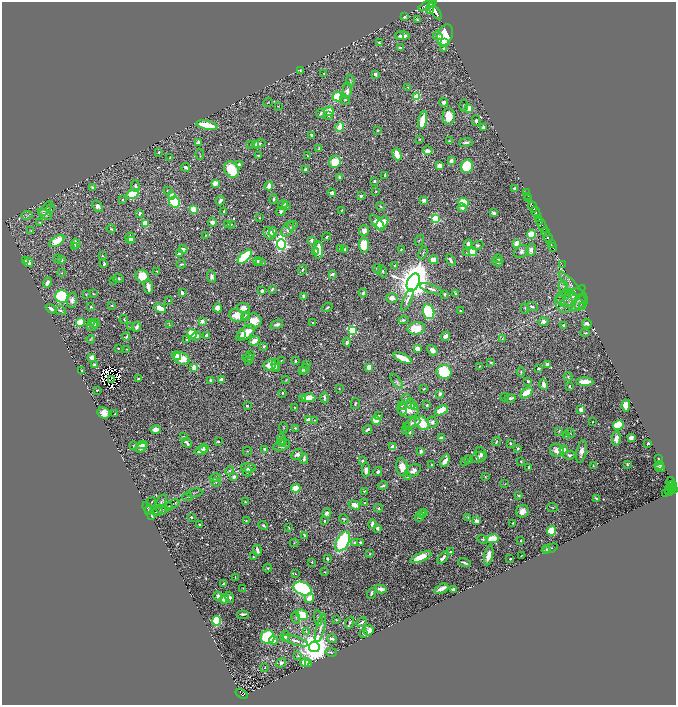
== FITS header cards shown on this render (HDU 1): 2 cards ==
NAXIS1  =                 1348
NAXIS2  =                 1405

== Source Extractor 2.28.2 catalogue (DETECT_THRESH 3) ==
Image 1348 x 1405 px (HDU 1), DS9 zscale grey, zoomed out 1/2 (1 PNG px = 2 x 2 image px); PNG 678 x 707 px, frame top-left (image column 1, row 1405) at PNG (2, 2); each listed source drawn as its Kron ellipse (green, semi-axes under 4 px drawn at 4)
Background 0.468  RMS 0.01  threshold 0.0308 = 3 sigma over >= 5 px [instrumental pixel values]
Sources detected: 752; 44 cannot appear on this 1/2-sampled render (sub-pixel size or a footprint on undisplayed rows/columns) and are neither listed nor drawn; of the other 708, the 500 brightest by FLUX_AUTO listed and drawn (208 fainter detections omitted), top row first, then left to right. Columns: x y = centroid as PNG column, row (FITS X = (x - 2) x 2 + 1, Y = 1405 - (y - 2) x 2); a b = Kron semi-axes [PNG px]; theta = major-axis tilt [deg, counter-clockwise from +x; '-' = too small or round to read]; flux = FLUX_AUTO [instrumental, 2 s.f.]
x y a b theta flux
433 4 2 1 - 200
428 5 10 4 27 2500
430 9 4 2 - 510
435 11 10 4 -52 2800
404 17 3 2 - 2.4
418 20 3 2 - 1.6
445 35 11 7 71 75
399 36 3 3 - 3.4
402 36 7 3 0 11
438 36 5 4 - 4.1
444 42 4 3 - 3.8
379 43 3 2 - 2.4
400 47 3 2 - 2.3
443 49 4 3 - 2.1
300 71 4 2 - 2
324 73 2 2 - 1.8
375 74 3 3 - 6.2
350 81 6 2 -80 2
408 87 3 3 - 2.5
347 91 8 4 84 11
338 96 5 5 - 64
417 97 3 3 - 85
345 100 5 4 - 3.6
444 102 4 4 - 6
268 103 5 2 - 1.4
278 106 3 3 - 1.3
464 106 6 3 85 2.5
469 109 4 3 - 27
329 111 5 4 - 27
321 113 4 3 - 3.6
329 116 3 3 - 1.8
449 117 8 6 -89 31
423 120 9 3 76 44
476 121 5 3 - 3.9
207 125 11 3 -12 74
340 127 5 3 - 36
483 128 3 3 - 11
377 130 3 2 - 3.1
311 135 2 2 - 2.9
420 139 3 2 - 1.6
449 141 2 2 - 1.4
198 142 3 3 - 6.4
466 142 6 3 7 4.6
251 144 3 2 - 1.6
259 144 7 3 20 5.3
256 145 4 3 - 2.5
319 148 3 2 - 1.7
428 151 5 3 - 11
159 152 3 3 - 1.8
200 154 5 2 - 1.3
397 154 6 3 -73 36
258 156 2 2 - 1.3
308 156 4 2 - 2.1
170 158 3 2 - 1.6
451 161 3 3 - 12
335 162 6 5 - 57
239 164 3 3 - 5.7
440 166 4 3 - 17
467 166 7 6 - 99
186 167 4 2 - 6.6
306 169 3 3 - 5.1
232 170 9 6 -60 61
385 176 3 2 - 2.2
340 178 4 2 - 4.1
374 181 3 2 - 4.3
215 183 3 3 - 20
135 186 5 4 - 3.9
269 186 4 4 - 14
93 188 4 3 - 5.7
514 188 3 2 - 4.4
167 191 3 3 - 1.4
376 192 3 3 - 1.9
332 193 4 4 - 6.2
526 193 3 1 - 22
133 194 7 4 30 75
172 195 3 3 - 17
361 196 2 2 - 13
528 196 2 1 - 26
529 198 2 1 - 31
123 199 2 2 - 2.3
274 199 4 3 - 2.9
424 200 3 3 - 12
220 201 5 2 - 4.9
174 202 5 5 - 110
464 203 5 4 - 63
283 205 5 3 - 6.3
97 206 6 4 -54 9.8
286 206 3 3 - 3.4
381 206 4 3 - 2.1
533 207 6 2 -62 1100
462 208 5 4 - 5.5
46 209 9 4 50 7.2
50 209 4 2 - 1.4
194 209 3 3 - 51
224 211 4 2 - 2.2
281 211 5 3 - 4.2
341 211 3 2 - 1.5
536 212 6 2 -61 830
140 213 4 3 - 3
494 213 3 2 - 8.7
45 214 8 4 -34 5.1
27 215 5 2 - 1.8
259 218 2 2 - 1.6
539 218 3 1 - 65
435 219 3 3 - 140
540 221 3 1 - 110
40 222 3 2 - 1.3
212 222 4 3 - 12
377 223 10 4 -50 17
382 223 7 4 50 30
145 224 4 3 - 42
231 224 3 2 - 1.4
228 225 3 3 - 4.7
542 225 8 2 -61 560
292 226 5 4 - 4.1
111 229 4 2 - 2
288 229 8 5 58 8.4
364 230 5 5 - 11
31 231 3 3 - 1.4
273 232 4 4 - 16
545 232 5 2 - 330
269 233 6 5 - 12
532 234 4 4 - 71
206 235 3 3 - 1.4
327 237 4 2 - 2.3
130 238 5 4 - 8.3
548 238 5 2 - 1400
311 240 4 3 - 7.5
419 240 6 2 60 1.5
57 241 8 4 35 58
131 241 3 3 - 4.3
76 243 5 3 - 11
281 244 5 4 - 470
468 244 4 3 - 8.2
517 244 4 3 - 43
551 244 3 1 - 220
364 245 7 5 -89 55
477 246 6 3 18 4.1
75 247 3 3 - 3.7
553 247 4 2 - 820
183 249 4 3 - 16
340 249 4 3 - 2.2
345 249 4 3 - 3.1
319 250 8 4 -89 34
401 250 3 3 - 1.9
531 250 6 4 75 9.1
521 251 8 6 32 7.3
315 252 4 3 - 9.3
467 252 3 3 - 1.6
473 252 4 3 - 68
180 253 4 3 - 10
423 253 7 2 72 2.4
102 256 3 3 - 1.7
245 257 9 4 44 120
57 258 4 2 - 1.3
498 258 4 3 - 5.5
61 260 4 3 - 4.9
434 260 4 3 - 27
451 260 6 3 -60 7.1
25 261 2 2 - 2.2
257 261 4 3 - 4.4
28 262 5 3 - 11
261 262 5 3 - 2.6
497 262 6 3 -17 5.2
104 264 4 3 - 3
181 264 5 3 - 2.5
562 265 2 1 - 14
394 266 4 3 - 1.9
377 269 5 3 - 3.8
302 270 5 3 - 2.5
157 271 2 2 - 1.4
383 271 6 4 -75 3.3
61 273 3 2 - 1.3
332 274 3 2 - 8.3
142 276 7 6 - 45
211 277 6 4 -70 4.9
118 278 5 3 - 4.4
114 280 4 3 - 3
413 282 9 6 67 5500
47 283 5 3 - 12
563 286 6 4 -74 5.6
572 286 19 5 -48 12
148 287 7 3 -82 18
272 289 3 2 - 2.6
431 289 12 3 -18 7.3
262 291 4 4 - 4.3
182 293 3 2 - 6
363 293 4 3 - 5.1
455 293 3 2 - 2.1
86 294 3 2 - 1.4
93 294 3 2 - 1.5
445 294 2 2 - 5.5
566 294 6 3 72 4.2
62 296 6 6 - 170
304 296 4 3 - 6.1
573 296 15 5 39 15
392 298 6 5 - 10
567 298 11 7 7 17
72 300 8 5 76 7.8
169 300 2 2 - 1.6
407 300 11 3 66 6.8
576 300 12 11 - 21
564 302 10 8 -64 16
580 302 8 5 71 5.9
112 305 3 2 - 1.7
582 306 3 3 - 1.5
91 307 4 3 - 1.9
327 307 5 2 - 2.8
532 307 5 3 - 3.9
160 308 6 4 -28 26
218 308 4 4 - 17
243 308 6 5 - 19
525 308 5 2 - 1.6
51 309 6 3 -35 6.4
60 310 6 3 -28 3.4
460 311 2 2 - 2.1
429 312 7 5 -75 170
237 315 7 6 - 32
246 316 5 3 - 6
124 319 4 2 - 1.3
403 320 5 3 - 3.3
202 321 3 3 - 8.8
253 321 8 7 - 25
543 321 5 4 - 12
80 322 4 4 - 47
91 323 3 2 - 1.3
95 323 4 4 - 3.9
313 323 2 2 - 1.8
587 323 5 4 - 5.2
277 324 6 3 20 5.9
92 325 5 5 - 5.8
169 325 3 3 - 1.5
564 325 3 2 - 3.4
131 327 4 2 - 1.3
137 327 5 2 - 7.7
416 328 9 6 11 38
352 330 3 3 - 170
245 333 11 5 38 36
585 333 4 3 - 1.8
192 334 5 4 - 53
241 335 4 3 - 5
196 336 5 4 - 5.9
207 336 3 3 - 11
445 336 4 3 - 11
126 337 4 3 - 2.7
502 338 3 2 - 1.3
91 339 4 3 - 2.1
187 339 3 2 - 1.7
254 341 5 3 - 19
347 342 4 3 - 5.6
264 346 3 2 - 2.9
118 348 2 2 - 1.9
127 349 2 2 - 1.2
417 349 3 3 - 20
432 350 6 4 -51 12
250 355 3 3 - 1.9
176 356 5 3 - 24
92 357 3 3 - 26
248 358 5 4 - 3.6
402 358 10 3 -23 30
182 359 8 6 -18 33
248 361 3 2 - 1.6
281 361 2 2 - 1.3
295 361 3 2 - 3.6
491 362 3 2 - 2.5
547 364 3 3 - 5.8
94 365 3 3 - 4.6
270 365 6 5 - 19
307 365 3 3 - 2.4
276 366 6 3 -90 3.5
479 366 2 2 - 1.8
194 367 4 3 - 16
369 367 3 3 - 23
275 368 4 3 - 2
538 368 3 2 - 3.7
305 369 5 4 - 6.3
302 370 4 3 - 2.9
82 371 2 2 - 3.9
444 372 7 7 - 110
521 372 4 3 - 2.1
568 377 4 3 - 2.8
111 379 2 1 - 3.1
139 379 4 2 - 2.2
211 380 3 2 - 4
221 380 3 3 - 19
286 380 4 2 - 1.3
528 381 3 3 - 3.3
397 382 9 3 -53 4.3
585 382 9 3 -1 34
544 385 5 3 - 11
570 387 3 3 - 3
339 389 2 2 - 1.3
424 389 3 2 - 1.3
97 390 3 2 - 1.7
282 393 2 2 - 2.2
526 393 7 3 36 43
440 394 3 3 - 5.8
504 397 4 3 - 1.6
302 398 3 2 - 4.6
309 398 6 4 2 19
324 398 5 3 - 3.6
510 398 5 3 - 7.1
406 399 5 3 - 2.7
355 403 5 3 - 2.5
411 404 5 4 - 6.1
427 405 3 3 - 2.8
626 405 6 3 89 31
247 406 2 2 - 3.3
401 406 3 3 - 1.7
414 407 3 3 - 33
295 408 4 3 - 2.2
402 409 6 4 88 4.7
408 410 10 7 -2 23
441 410 7 4 28 35
581 410 3 3 - 15
104 413 6 5 - 19
115 414 2 2 - 1.6
378 416 3 3 - 4
309 420 3 3 - 17
315 420 3 2 - 1.3
376 420 5 4 - 31
432 422 5 5 - 6.6
593 422 2 2 - 2
412 423 9 4 25 4.9
422 423 8 6 -40 45
618 425 5 4 - 110
407 427 4 3 - 2.2
283 428 5 2 - 1.6
295 428 2 2 - 2.3
368 429 5 2 - 5.4
405 429 3 2 - 3.2
156 430 5 4 - 13
559 431 4 3 - 1.7
410 432 2 2 - 3.6
570 433 5 3 - 2.3
566 436 3 3 - 1.8
184 437 3 2 - 3.1
441 438 4 3 - 5.7
631 438 4 3 - 8.3
281 439 5 2 - 2
616 439 7 4 83 13
218 441 4 2 - 2
496 441 5 2 - 1.9
282 442 4 3 - 2.5
187 443 5 3 - 5.4
510 443 2 2 - 2.2
648 443 2 2 - 6.1
133 445 3 3 - 1.4
142 445 6 3 9 6.8
282 445 9 5 21 9.4
393 447 4 3 - 11
141 448 6 4 33 10
204 448 4 3 - 7.1
264 449 4 3 - 3.4
518 449 4 3 - 2.6
557 450 7 6 - 17
564 450 4 3 - 23
201 451 6 3 20 15
247 451 4 3 - 1.7
421 451 3 2 - 7.3
582 451 12 5 77 12
481 454 7 5 -70 6.1
297 455 6 5 - 7.7
569 455 6 4 6 4.7
478 457 8 5 21 6
304 459 5 3 - 4.7
659 459 3 2 - 2
468 460 3 3 - 3.5
362 461 4 3 - 2.2
445 461 7 3 59 22
465 461 3 3 - 2.6
521 461 2 2 - 2
627 464 3 2 - 2.6
432 465 3 2 - 2.4
659 465 5 2 - 1.9
593 466 3 2 - 1.6
402 467 9 6 -80 22
529 467 3 2 - 3.4
248 468 7 4 -2 11
660 468 5 3 - 4.4
366 470 7 3 88 9.4
413 470 8 5 31 10
229 471 4 4 - 2.8
248 472 4 3 - 1.9
378 472 4 4 - 4.6
408 476 4 3 - 2.6
234 477 4 3 - 8
485 477 3 2 - 1.8
215 478 6 4 11 3.8
671 481 4 2 - 140
216 482 4 2 - 1.6
505 484 3 2 - 1.3
672 484 2 1 - 92
383 486 5 2 - 3.3
671 486 3 1 - 24
672 487 4 2 - 200
296 488 5 4 - 40
674 489 4 2 - 360
669 490 2 1 - 36
670 490 6 2 55 120
364 491 3 2 - 2
194 493 8 1 8 1.7
666 494 3 1 - 19
519 495 4 3 - 1.9
187 497 5 2 - 1.8
596 499 4 2 - 3.8
151 502 5 2 - 1.6
161 502 8 4 57 5.1
245 502 3 2 - 1.8
364 503 3 2 - 1.8
172 504 7 2 18 2.2
354 505 6 4 -16 14
169 506 4 3 - 1.6
147 507 6 3 -68 2
379 508 4 4 - 2.3
552 508 5 3 - 1.8
161 509 6 2 -32 1.7
149 511 3 3 - 2
522 511 6 6 - 13
158 512 5 2 - 2
423 512 4 3 - 1.7
327 513 5 4 - 6.1
422 513 4 3 - 2.2
151 515 4 2 - 2.2
191 517 2 2 - 2.7
420 517 5 4 - 4
468 517 3 2 - 1.5
344 519 5 3 - 2.4
246 521 3 2 - 1.9
324 521 2 2 - 4.5
476 521 3 3 - 9.8
513 523 3 2 - 1.8
372 524 5 3 - 9.8
199 525 2 2 - 2.1
263 525 5 3 - 4.1
289 527 3 2 - 1.6
377 528 3 3 - 8.8
551 531 5 4 - 81
305 535 3 2 - 3.5
492 539 6 4 10 48
483 540 5 3 - 2
343 541 10 6 62 220
521 541 2 2 - 1.8
355 542 4 3 - 2.6
360 542 3 2 - 2.9
294 543 4 2 - 1.3
550 548 8 3 20 3.3
257 550 6 3 -72 7.8
546 550 4 3 - 2.1
451 552 3 3 - 3.3
370 554 3 2 - 1.8
489 555 10 4 78 13
522 555 3 1 - 1.3
253 556 3 3 - 1.8
421 557 11 4 24 57
443 558 7 3 49 8.5
327 559 3 2 - 4.2
510 559 2 2 - 1.7
311 562 3 2 - 1.3
464 563 6 2 -19 5.8
268 568 4 3 - 2.2
325 572 3 2 - 1.4
295 574 4 2 - 1.3
235 577 3 2 - 1.6
223 584 4 2 - 4.8
243 588 2 2 - 1.4
303 589 9 6 -25 380
381 589 6 3 -10 15
441 589 7 3 26 12
453 590 3 2 - 8.9
371 593 5 3 - 4.8
218 596 5 4 - 6.1
230 597 6 3 -72 3.7
309 598 5 4 - 20
224 599 5 4 - 15
243 614 6 2 0 4.7
302 615 6 5 - 39
296 618 6 3 -77 2.9
318 618 8 4 -84 3.4
336 620 4 3 - 1.5
217 621 5 4 - 140
362 622 6 3 36 3.5
350 623 6 3 68 2.8
320 628 15 3 75 8.3
369 630 5 4 - 10
306 631 3 3 - 2.2
364 633 4 2 - 4
285 636 5 4 - 8.3
268 637 7 7 - 140
332 639 5 2 - 6.6
273 641 4 4 - 12
296 641 13 4 -19 8.2
314 647 5 5 - 4500
331 652 6 2 -14 2.4
298 655 4 3 - 2
305 662 4 4 - 23
281 663 5 3 - 6.8
309 663 3 3 - 1.4
265 667 3 3 - 1.5
241 694 6 2 -36 99
At the frame edge (FLAGS 8, measured only in part): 1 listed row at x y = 428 5
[208 fainter detections neither listed nor drawn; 44 sub-pixel or undisplayed-footprint detections neither listed nor drawn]